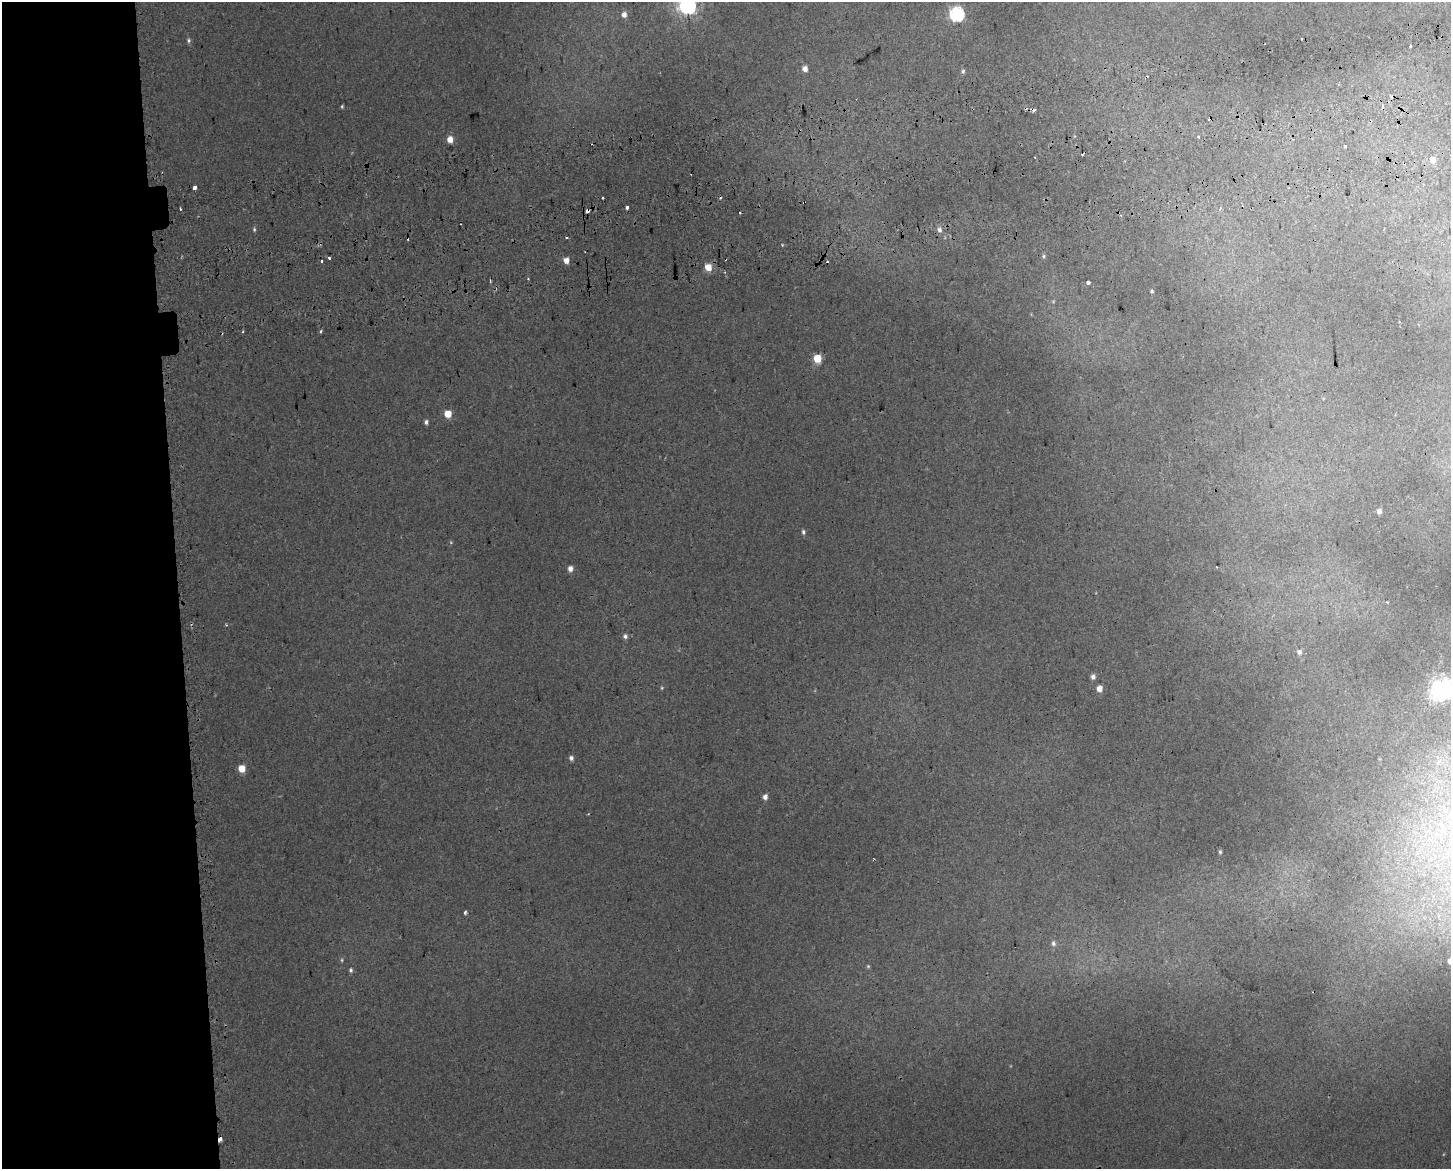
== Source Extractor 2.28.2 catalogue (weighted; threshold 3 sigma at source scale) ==
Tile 7 of 3 x 4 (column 1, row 3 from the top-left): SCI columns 26-1474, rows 1228-2394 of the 4454 x 4791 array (HDU 1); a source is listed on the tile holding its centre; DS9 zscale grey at full resolution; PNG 1453 x 1171 px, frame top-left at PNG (2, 2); no overlay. Shown black and unused: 12% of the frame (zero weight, under 2 of 3 exposures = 4% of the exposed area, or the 3 px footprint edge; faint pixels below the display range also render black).
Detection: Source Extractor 2.28.2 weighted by HDU 2 'WHT'; one run over the whole footprint, this tile lists its part. Background 0.00247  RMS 0.0062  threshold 0.0277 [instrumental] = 3 sigma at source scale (4.5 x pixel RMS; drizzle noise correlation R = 1.50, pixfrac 1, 0.0396/0.0396 arcsec/px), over >= 5 px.
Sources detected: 73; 3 too faint to see at this stretch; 11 cosmic-ray / hot-pixel residue — not listed; the other 59 listed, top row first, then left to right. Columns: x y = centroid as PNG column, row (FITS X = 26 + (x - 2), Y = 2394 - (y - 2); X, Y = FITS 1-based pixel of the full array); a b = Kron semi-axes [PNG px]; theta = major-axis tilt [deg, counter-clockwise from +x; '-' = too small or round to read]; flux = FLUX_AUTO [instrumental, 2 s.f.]
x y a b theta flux
687 5 7 7 - 250
624 14 5 5 - 4.1
957 14 6 6 - 130
1302 39 2 2 - 0.71
189 40 6 6 - 1.3
1410 46 3 3 - 1.1
805 68 5 4 - 5
963 71 6 5 - 1.4
342 106 4 3 - 0.81
1033 110 4 3 - 3.4
1198 137 3 3 - 1.2
450 139 5 4 - 8.3
1345 146 3 3 - 2.4
1082 154 3 3 - 3.6
1433 160 6 5 - 5.7
195 188 3 3 - 16
603 198 3 3 - 0.98
804 202 3 2 - 2.9
627 208 3 3 - 5.8
181 209 3 2 - 0.68
587 211 4 3 - 16
254 229 6 4 -77 1
939 230 7 6 - 2.7
566 237 3 3 - 1.6
1044 256 6 5 - 1
329 258 3 3 - 1.6
566 260 5 4 - 6.3
321 261 3 3 - 3.4
708 267 5 5 - 14
1088 282 3 3 - 5.4
1151 291 4 4 - 1.1
321 331 3 3 - 1.4
817 359 5 5 - 23
448 414 5 5 - 14
426 422 5 4 - 1.7
1379 511 4 4 - 3.2
803 532 6 5 - 1.5
570 569 5 4 - 4.1
1386 602 4 3 - 0.72
226 625 4 4 - 0.58
625 636 6 6 - 1.9
1299 652 5 5 - 2.4
1093 677 5 5 - 2.8
662 688 5 4 - 0.7
1099 689 5 4 - 6.7
1443 689 8 8 - 500
571 758 5 4 - 2.4
1438 762 14 8 52 6.6
242 769 5 5 - 12
765 797 5 4 - 3.7
588 814 3 2 - 0.51
1220 852 5 4 - 1
874 860 3 2 - 1
465 912 5 4 - 1.1
1053 943 8 6 -78 2.2
1450 961 5 4 - 4.5
868 966 5 5 - 0.82
351 970 6 5 - 1.3
220 1139 4 3 - 23
Overlapping masked pixels (flux is a lower limit): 5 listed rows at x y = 1033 110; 804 202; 587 211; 874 860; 220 1139
Isophote crosses this tile's border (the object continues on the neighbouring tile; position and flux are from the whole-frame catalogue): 3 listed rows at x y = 687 5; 1443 689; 1450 961